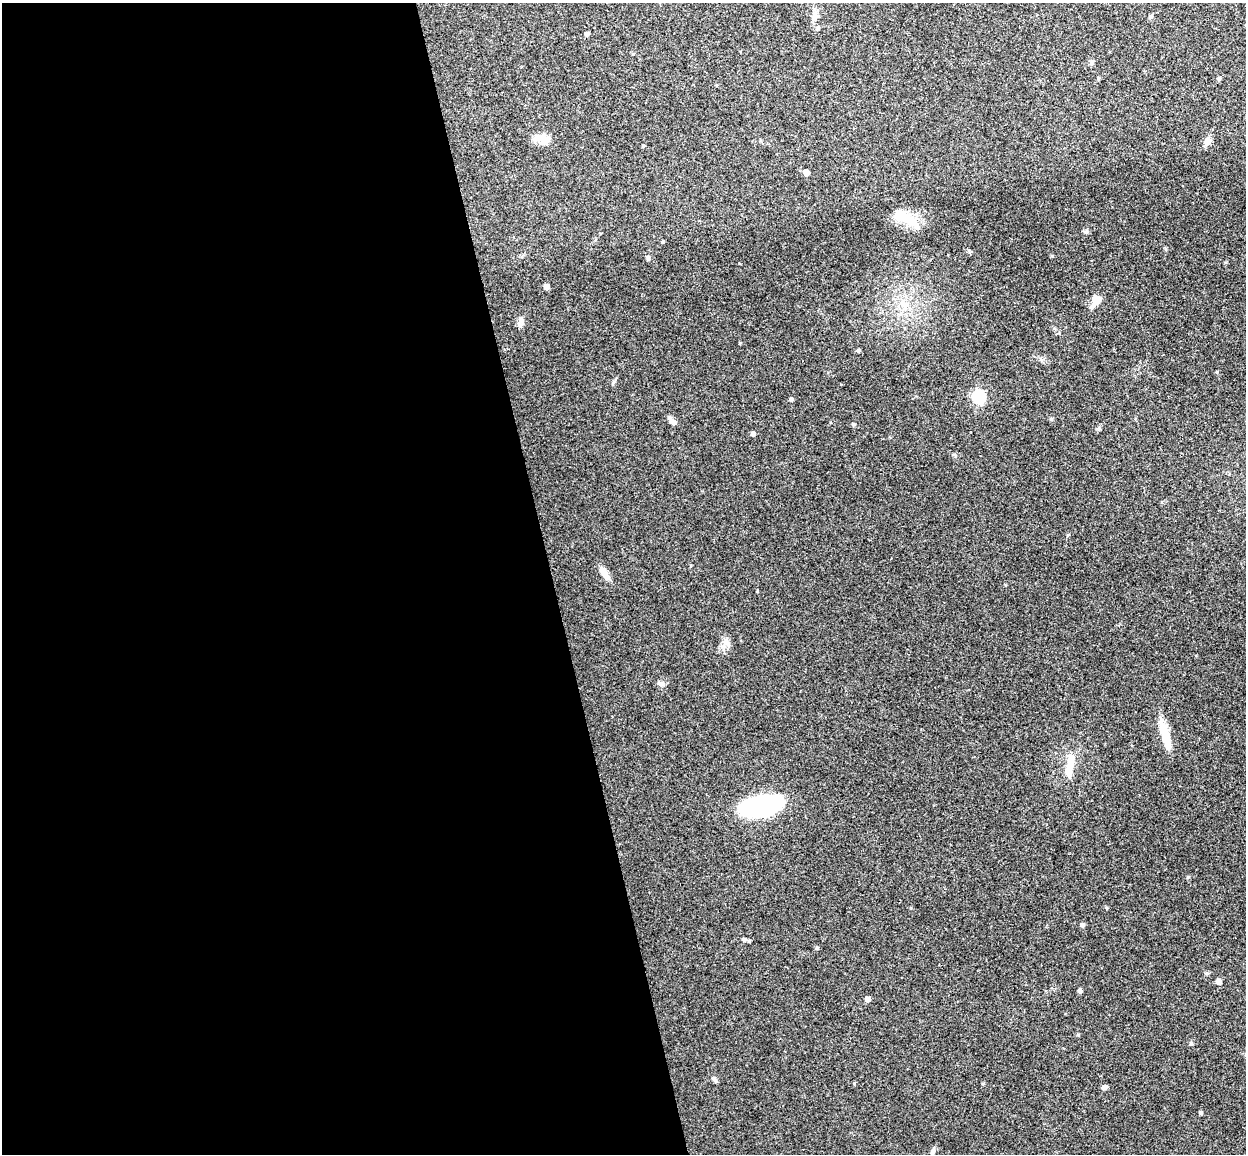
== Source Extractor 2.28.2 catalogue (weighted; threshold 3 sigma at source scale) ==
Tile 9 of 4 x 4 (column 1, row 3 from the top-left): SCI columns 58-1301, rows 1305-2456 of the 5088 x 5029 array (HDU 1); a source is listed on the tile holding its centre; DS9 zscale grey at full resolution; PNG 1248 x 1156 px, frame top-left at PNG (2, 3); no overlay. Shown black and unused: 44% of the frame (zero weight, under 3 of 4 exposures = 6% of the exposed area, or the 3 px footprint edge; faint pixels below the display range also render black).
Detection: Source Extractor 2.28.2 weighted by HDU 2 'WHT'; one run over the whole footprint, this tile lists its part. Background 0.0709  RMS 0.0075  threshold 0.0339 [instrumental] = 3 sigma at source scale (4.5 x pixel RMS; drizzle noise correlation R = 1.50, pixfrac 1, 0.05/0.05 arcsec/px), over >= 5 px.
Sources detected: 47; all 47 listed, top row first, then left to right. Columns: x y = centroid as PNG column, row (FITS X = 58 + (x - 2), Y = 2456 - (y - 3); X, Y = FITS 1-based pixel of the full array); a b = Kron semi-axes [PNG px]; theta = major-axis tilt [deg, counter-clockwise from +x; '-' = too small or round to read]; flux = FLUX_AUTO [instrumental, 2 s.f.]
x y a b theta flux
815 15 14 7 85 4
1150 16 6 5 - 1.3
818 28 5 4 - 1
586 34 5 4 - 1.7
1098 78 4 4 - 0.88
1219 79 5 5 - 1.1
716 85 4 3 - 0.58
542 138 23 9 -10 7.5
1207 141 11 8 68 4.3
643 145 4 3 - 0.73
806 172 5 4 - 6.4
907 220 24 13 -24 16
662 242 5 3 - 0.67
648 258 6 5 - 1.1
546 287 4 4 - 5
1096 300 14 11 56 6.9
905 305 13 10 -20 8
521 320 12 6 83 3.2
740 343 3 3 - 0.66
858 350 4 4 - 1.5
1217 372 5 3 - 0.64
614 382 12 3 59 1.2
979 397 6 6 - 85
791 399 4 4 - 1.6
1051 419 5 4 - 0.85
673 422 9 6 -32 3.6
853 424 5 4 - 1.2
753 434 5 4 - 2.2
1068 535 5 3 - 0.71
604 573 14 7 -56 6.5
661 684 9 7 11 2.4
1165 735 34 9 -73 16
1069 767 32 9 80 12
761 806 34 15 12 120
1188 877 5 4 - 0.74
1106 908 5 3 - 0.73
1082 925 5 5 - 1.8
744 939 6 6 - 1.9
817 948 5 4 - 0.88
1218 981 5 5 - 3.9
1080 991 5 4 - 1.8
867 999 5 4 - 3.8
1078 1035 4 3 - 0.7
714 1079 10 4 -49 1.8
1104 1087 6 5 - 2.1
1200 1113 4 4 - 1.3
933 1151 10 5 73 2
Unlisted compact peaks at least as high as the median listed source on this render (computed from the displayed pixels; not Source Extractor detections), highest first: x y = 1052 256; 1191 1043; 1207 973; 1085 232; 726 641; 1099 428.